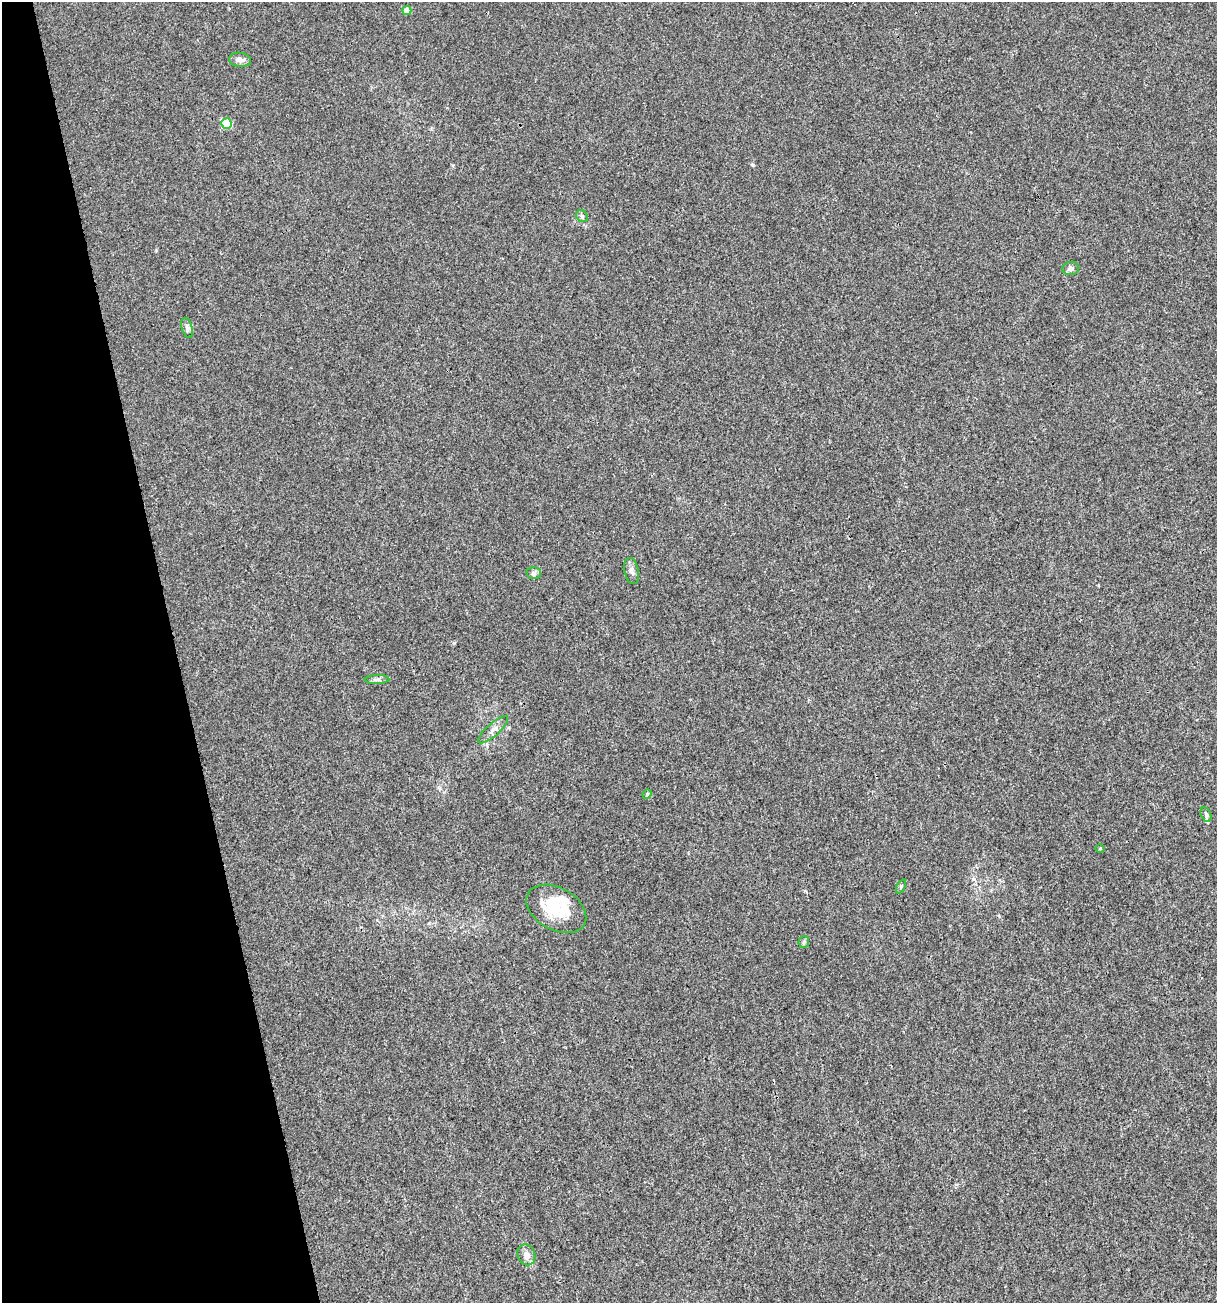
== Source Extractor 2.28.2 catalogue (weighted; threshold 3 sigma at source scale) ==
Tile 5 of 4 x 4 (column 1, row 2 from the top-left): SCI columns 102-1316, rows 2604-3904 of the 5012 x 5207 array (HDU 1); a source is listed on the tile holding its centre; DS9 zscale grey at full resolution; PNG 1219 x 1305 px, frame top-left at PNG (2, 2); each listed source drawn as its Kron ellipse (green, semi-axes under 4 px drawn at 4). Shown black and unused: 14% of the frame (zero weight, under 3 of 4 exposures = <1% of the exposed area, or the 3 px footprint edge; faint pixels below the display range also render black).
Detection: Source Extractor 2.28.2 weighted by HDU 2 'WHT'; one run over the whole footprint, this tile lists its part. Background 0.00323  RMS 0.0026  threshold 0.0118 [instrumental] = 3 sigma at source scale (4.5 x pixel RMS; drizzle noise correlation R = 1.50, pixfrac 1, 0.0396/0.0396 arcsec/px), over >= 5 px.
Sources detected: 21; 1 inside a brighter object's white glare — neither listed nor drawn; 3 inside a brighter listed object's ellipse — not listed separately; the other 17 listed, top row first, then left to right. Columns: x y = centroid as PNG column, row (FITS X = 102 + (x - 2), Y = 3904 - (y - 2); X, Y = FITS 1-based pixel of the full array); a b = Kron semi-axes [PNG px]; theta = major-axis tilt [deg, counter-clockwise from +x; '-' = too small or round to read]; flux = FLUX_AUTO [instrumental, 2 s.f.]
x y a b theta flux
407 10 4 4 - 2.2
240 60 11 7 -9 1.4
227 124 5 5 - 7.8
582 216 6 5 - 0.52
1071 269 8 6 6 0.86
187 328 10 5 -72 0.76
631 571 13 7 -78 1.1
534 573 7 6 - 0.67
377 679 12 4 1 0.77
493 730 19 6 41 1.5
647 794 5 4 - 0.37
1206 814 8 5 -64 0.53
1100 848 4 3 - 0.2
901 886 7 4 63 0.37
556 909 32 21 -29 8
804 942 6 5 - 0.45
526 1255 10 8 -68 1.7
Unlisted compact peaks at least as high as the median listed source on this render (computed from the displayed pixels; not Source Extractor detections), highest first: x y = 753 165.